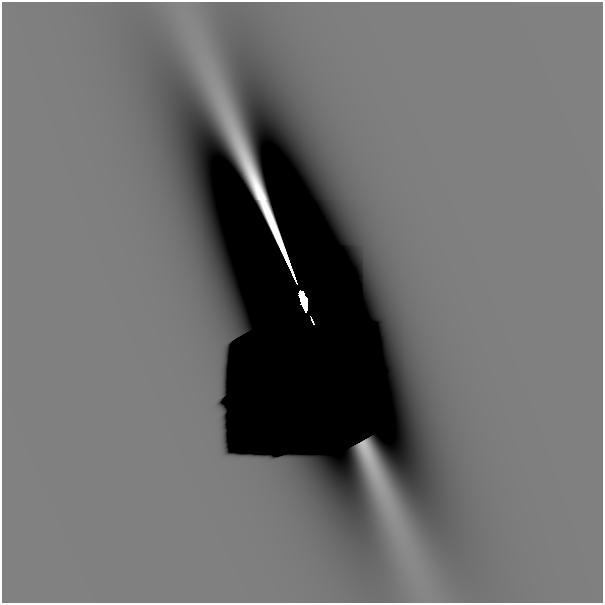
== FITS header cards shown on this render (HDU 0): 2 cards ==
NAXIS1  =                  601
NAXIS2  =                  601

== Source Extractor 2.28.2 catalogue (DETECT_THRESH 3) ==
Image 601 x 601 px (HDU 0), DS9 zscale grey, 1 PNG px = 1 image px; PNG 605 x 605 px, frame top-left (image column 1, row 601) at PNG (2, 2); no overlay
Background -1.73e-11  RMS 1.4e-11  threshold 4.14e-11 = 3 sigma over >= 5 px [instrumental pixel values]
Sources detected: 4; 2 with non-positive FLUX_AUTO (blend fragments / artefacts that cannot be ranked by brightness) are not listed; the other 2 listed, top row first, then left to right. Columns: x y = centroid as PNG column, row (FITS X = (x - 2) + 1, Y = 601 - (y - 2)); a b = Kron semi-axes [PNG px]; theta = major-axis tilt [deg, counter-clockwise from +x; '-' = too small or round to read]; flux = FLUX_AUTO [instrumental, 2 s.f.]
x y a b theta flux
303 300 17 6 -73 3.7e+00
312 322 4 2 - 8.2e-08
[2 non-positive-flux detections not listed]